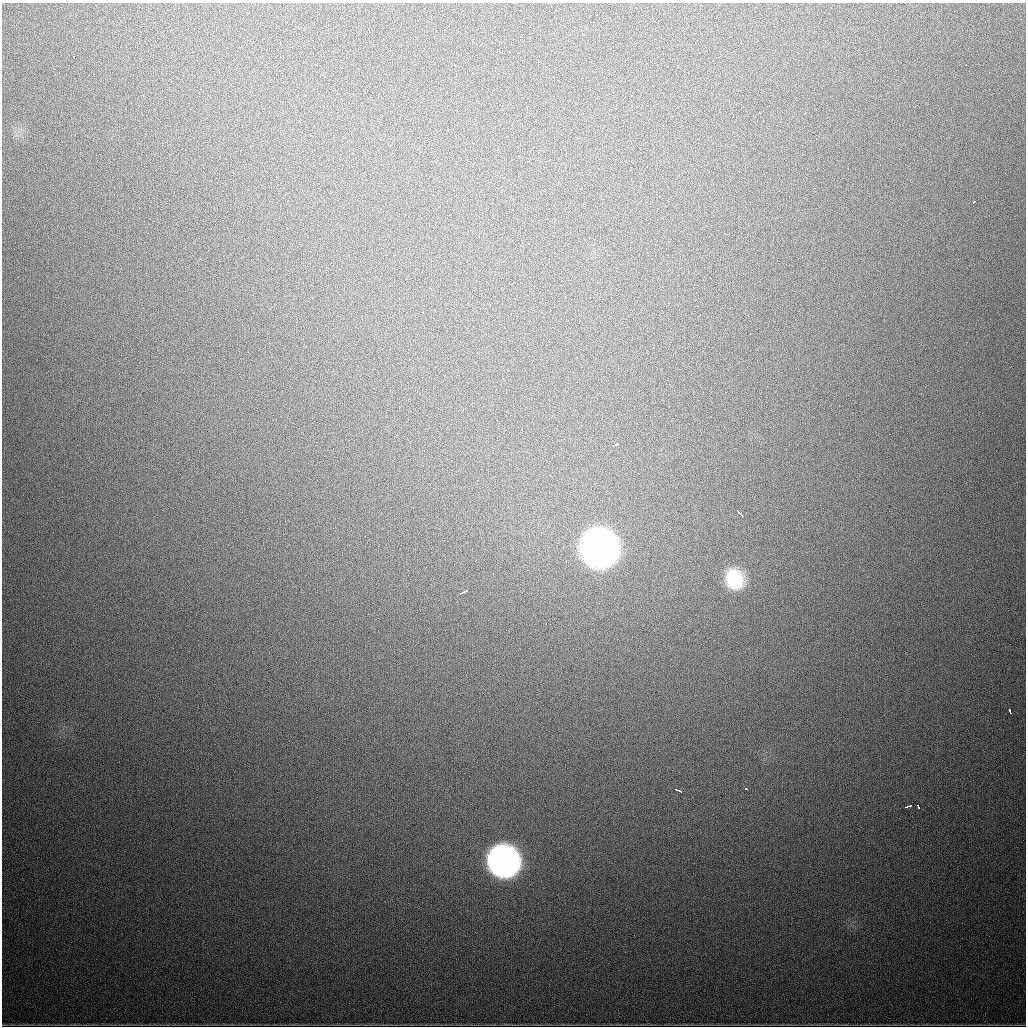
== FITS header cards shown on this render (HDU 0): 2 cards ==
NAXIS1  =                 1024
NAXIS2  =                 1024

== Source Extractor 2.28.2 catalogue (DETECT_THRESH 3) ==
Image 1024 x 1024 px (HDU 0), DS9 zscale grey, 1 PNG px = 1 image px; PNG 1028 x 1028 px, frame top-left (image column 1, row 1024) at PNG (2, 3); no overlay
Background 638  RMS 20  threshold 60.8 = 3 sigma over >= 5 px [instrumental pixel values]
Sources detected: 16; all 16 listed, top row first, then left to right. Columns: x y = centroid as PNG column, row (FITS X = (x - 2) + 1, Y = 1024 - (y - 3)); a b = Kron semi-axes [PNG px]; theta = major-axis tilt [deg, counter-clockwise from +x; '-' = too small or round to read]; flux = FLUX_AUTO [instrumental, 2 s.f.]
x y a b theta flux
74 57 3 3 - 1.3e+04
974 202 3 2 - 1.5e+03
617 444 4 3 - 3.3e+03
613 445 3 2 - 1.0e+04
740 513 8 2 -47 4.8e+03
599 548 23 22 - 1.7e+06
735 579 25 21 -64 6.3e+04
465 591 6 3 28 4.4e+03
460 593 3 2 - 1.4e+03
546 623 3 2 - 2.4e+03
1010 711 5 3 - 5.4e+03
746 789 3 2 - 2.4e+03
678 790 6 2 -18 4.5e+03
908 806 6 3 18 3.3e+03
918 806 4 2 - 3.2e+03
503 861 22 21 - 7.8e+05